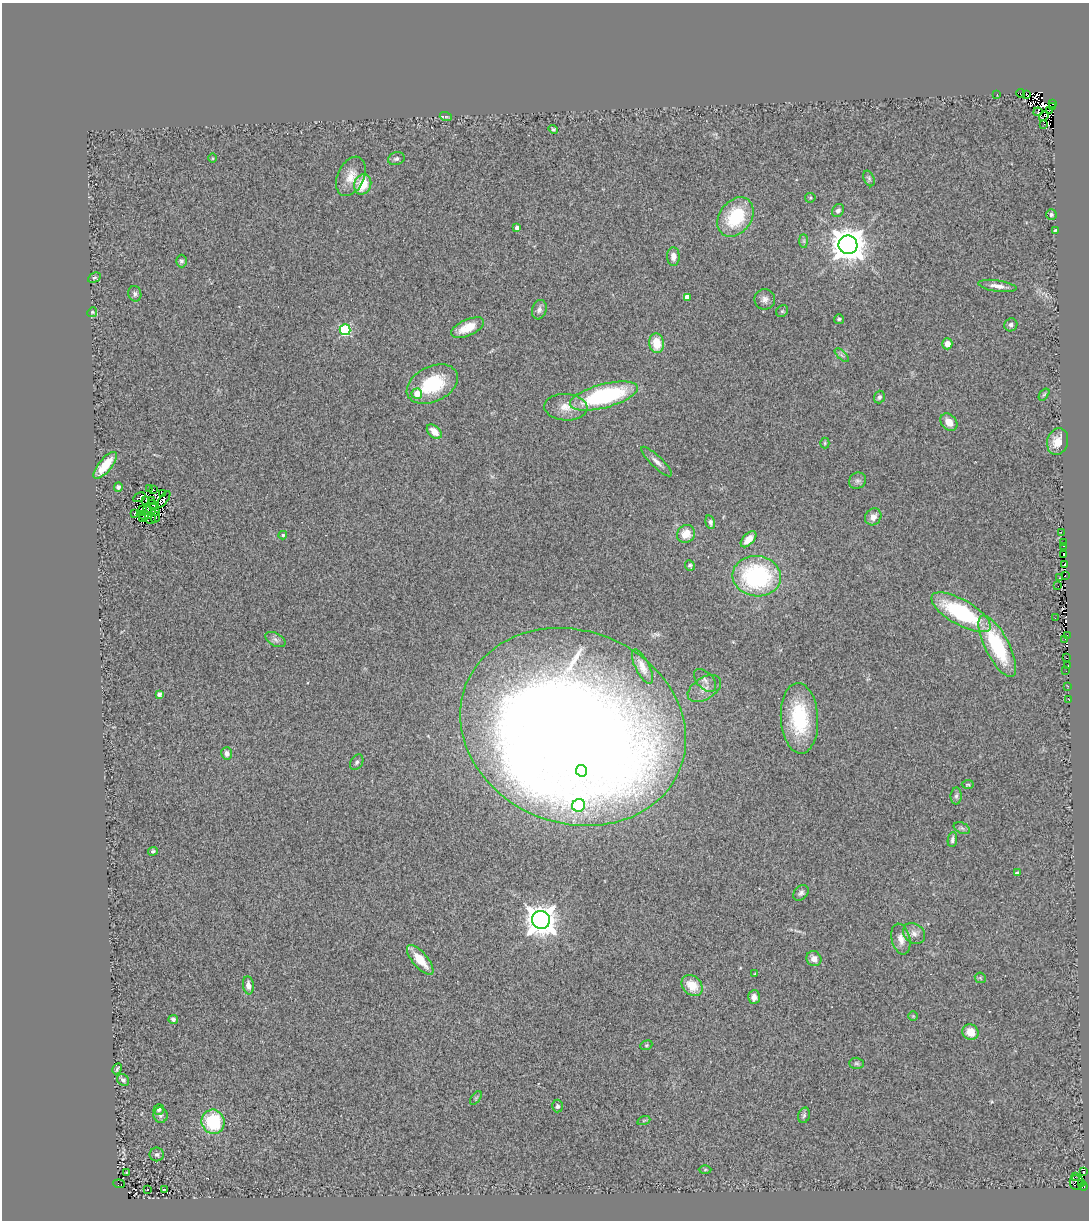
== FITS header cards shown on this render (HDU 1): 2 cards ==
NAXIS1  =                 1087
NAXIS2  =                 1218

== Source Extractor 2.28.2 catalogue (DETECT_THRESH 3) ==
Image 1087 x 1218 px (HDU 1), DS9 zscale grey, 1 PNG px = 1 image px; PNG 1091 x 1222 px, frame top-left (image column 1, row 1218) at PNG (2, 3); each listed source drawn as its Kron ellipse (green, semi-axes under 4 px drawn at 4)
Background 0.704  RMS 0.23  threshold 0.7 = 3 sigma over >= 5 px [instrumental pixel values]
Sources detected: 162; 12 with non-positive FLUX_AUTO (blend fragments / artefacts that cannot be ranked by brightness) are neither listed nor drawn; the other 150 listed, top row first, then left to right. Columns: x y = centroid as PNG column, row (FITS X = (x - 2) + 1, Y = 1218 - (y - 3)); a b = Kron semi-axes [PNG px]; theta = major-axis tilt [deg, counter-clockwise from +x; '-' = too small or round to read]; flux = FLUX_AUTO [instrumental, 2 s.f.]
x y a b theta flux
1020 93 4 2 - 190
997 94 2 2 - 9.5
1027 95 3 2 - 35
1053 104 3 2 - 96
1053 107 3 2 - 140
1050 110 3 2 - 480
1038 112 4 3 - 110
1044 116 5 2 - 40
446 117 6 4 -18 28
1044 124 3 2 - 12
553 129 5 4 - 26
213 158 5 3 - 13
396 159 8 6 17 47
351 176 21 13 65 240
869 178 8 5 -64 31
363 184 10 8 68 350
810 198 5 5 - 19
838 210 7 5 55 52
1051 214 5 5 - 35
735 217 21 16 53 910
517 228 4 4 - 74
1055 230 3 2 - 13
804 241 7 4 -90 31
848 245 9 9 - 32000
673 256 9 6 -88 95
181 261 6 5 - 42
94 278 7 4 28 26
997 286 19 5 -8 120
135 294 8 6 -75 47
687 297 4 4 - 110
765 299 10 10 - 81
539 310 10 7 72 64
782 311 6 5 - 26
92 312 5 4 - 22
839 319 5 5 - 27
1011 325 7 6 - 46
467 328 18 8 24 290
345 330 5 5 - 1400
657 343 10 7 -84 340
947 344 5 5 - 110
842 355 9 3 -45 28
432 384 27 17 26 900
417 394 5 5 - 230
1044 394 7 4 53 24
604 396 35 12 15 2000
879 397 6 5 - 38
566 407 21 13 -2 230
949 422 10 7 -48 160
434 432 9 5 -43 170
1058 442 13 10 73 200
825 443 5 5 - 21
657 462 20 6 -43 99
105 465 16 6 51 380
857 481 9 8 - 54
118 487 5 4 - 39
150 488 3 2 - 14
153 490 3 3 - 2.8
163 493 3 2 - 33
139 497 7 3 29 29
146 500 3 2 - 23
152 500 3 2 - 26
164 500 10 3 53 140
153 504 6 2 -19 24
154 508 3 2 - 18
142 509 3 2 - 12
147 510 5 2 - 22
155 511 2 2 - 0.09
134 514 3 2 - 17
145 515 8 2 -5 21
155 517 5 2 - 3.7
873 517 9 7 54 110
142 519 4 3 - 24
151 519 5 3 - 2.2
710 522 7 4 -74 47
1061 532 3 2 - 22
686 534 9 8 - 250
283 535 4 3 - 25
748 539 10 5 46 140
1063 542 3 2 - 21
1064 546 3 2 - 21
1064 554 3 2 - 140
1065 564 3 2 - 5.3
690 565 5 4 - 29
757 576 24 20 -8 2000
1065 576 3 2 - 32
1059 578 3 2 - 23
1057 586 2 2 - 57
961 612 33 12 -30 1600
1055 618 2 2 - 48
1067 635 3 2 - 29
275 639 11 6 -29 60
1064 639 2 2 - 10
997 646 34 12 -63 1200
1066 658 3 2 - 3
1068 666 3 2 - 72
642 667 19 7 -64 130
1066 671 2 2 - 6.9
705 680 13 8 -47 86
1068 686 2 2 - 12
704 689 18 11 32 170
159 694 4 4 - 59
1069 700 2 2 - 8.9
799 718 35 18 -87 1000
573 727 115 96 -22 41000
227 753 6 5 - 67
357 762 8 6 58 37
582 771 5 5 - 430
968 784 6 3 4 22
956 796 8 5 88 44
579 805 6 6 - 860
962 828 8 5 -25 36
952 840 7 4 82 45
153 851 5 4 - 29
1017 873 3 3 - 42
801 893 9 6 48 50
541 920 9 9 - 25000
914 933 12 9 -39 100
901 939 16 9 -77 150
814 959 8 7 - 110
420 960 18 7 -49 320
755 974 4 3 - 14
980 978 6 5 - 20
248 985 9 5 -83 110
692 985 12 9 -44 290
754 997 7 6 - 80
913 1016 5 5 - 19
173 1019 5 4 - 36
970 1032 8 7 - 220
646 1045 6 4 21 22
856 1063 7 5 -1 31
117 1069 6 3 61 29
123 1080 6 5 - 45
476 1098 8 4 53 26
557 1106 6 5 - 36
159 1109 5 5 - 35
160 1115 8 7 - 51
804 1115 8 5 73 39
644 1120 6 4 19 20
213 1122 12 11 - 860
157 1154 7 7 - 38
705 1170 6 4 1 17
126 1172 3 2 - 23
1084 1172 3 3 - 110
1075 1177 2 2 - 6.2
1076 1182 7 6 - 130
119 1184 6 2 -7 34
1081 1184 3 2 - 79
1083 1186 4 3 - 140
164 1189 3 2 - 9.4
147 1190 3 3 - 23
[12 non-positive-flux detections neither listed nor drawn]